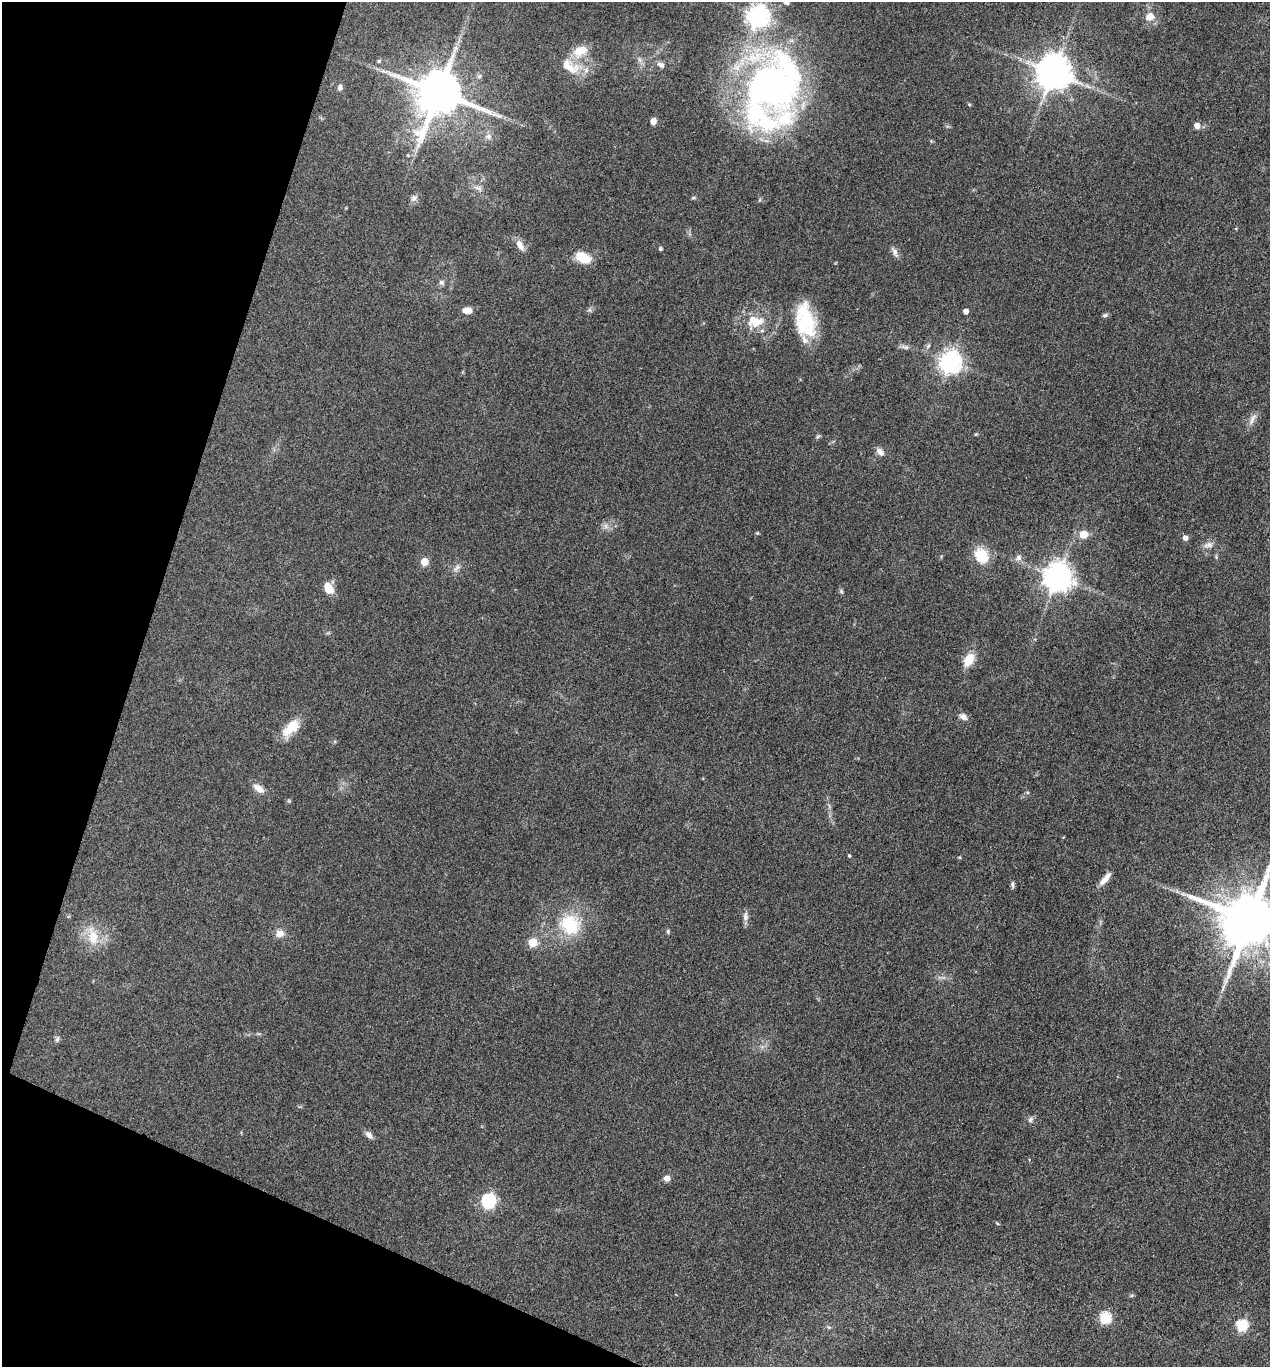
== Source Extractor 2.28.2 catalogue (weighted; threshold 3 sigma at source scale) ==
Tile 9 of 4 x 4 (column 1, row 3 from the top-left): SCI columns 268-1535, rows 1366-2730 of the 5474 x 5460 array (HDU 1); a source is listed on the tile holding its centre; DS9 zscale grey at full resolution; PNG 1272 x 1369 px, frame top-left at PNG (2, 2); no overlay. Shown black and unused: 16% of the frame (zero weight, under 3 of 4 exposures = <1% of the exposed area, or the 3 px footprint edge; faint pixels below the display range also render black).
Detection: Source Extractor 2.28.2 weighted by HDU 2 'WHT'; one run over the whole footprint, this tile lists its part. Background 0.0922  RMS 0.0059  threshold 0.0264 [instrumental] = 3 sigma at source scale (4.5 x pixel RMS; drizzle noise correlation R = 1.50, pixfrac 1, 0.05/0.05 arcsec/px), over >= 5 px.
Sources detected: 80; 1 inside a brighter object's white glare — not listed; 4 inside a brighter listed object's ellipse — not listed separately; the other 75 listed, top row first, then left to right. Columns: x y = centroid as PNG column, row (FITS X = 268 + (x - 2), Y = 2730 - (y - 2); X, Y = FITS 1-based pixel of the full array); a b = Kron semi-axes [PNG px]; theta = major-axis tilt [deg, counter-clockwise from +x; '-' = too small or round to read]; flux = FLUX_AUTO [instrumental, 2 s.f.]
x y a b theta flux
786 2 7 6 - 1.6
758 16 8 7 - 450
1150 17 13 11 28 6
580 51 20 13 29 11
379 61 5 5 - 0.89
661 65 10 7 -28 2.5
570 66 32 17 -31 14
383 71 7 4 -18 1.4
1053 73 10 10 - 1400
771 86 83 61 70 260
340 87 8 6 83 1.8
438 93 14 13 - 2900
969 104 5 4 - 0.69
653 121 7 6 - 3
1197 126 5 5 - 4.7
488 136 10 7 -12 2.5
478 188 14 6 -19 2.7
414 198 10 8 49 2.4
693 198 6 4 18 0.75
520 245 17 8 -59 4.5
660 249 4 4 - 1.1
895 252 15 6 -65 2.7
583 257 16 9 -28 15
441 282 8 6 -45 1.6
467 310 11 7 -1 4.4
590 310 7 4 -71 0.99
966 311 5 4 - 3.1
1105 315 7 5 25 1.3
755 321 23 16 -2 14
806 323 34 26 -80 31
928 346 8 5 54 1.4
905 347 12 6 -13 2.2
950 362 8 7 - 430
1252 419 19 6 64 3.5
818 436 6 5 - 0.9
880 452 12 8 -42 3
606 526 8 6 -61 2
757 533 5 4 - 0.63
1083 534 9 8 - 6.9
1185 538 5 5 - 2.6
1208 545 14 7 8 3.2
981 556 12 10 -64 21
1018 558 9 8 - 2.5
424 562 5 5 - 14
457 568 13 6 42 2.5
1057 577 9 8 - 820
328 588 13 9 -62 8.5
841 591 6 5 - 1
969 660 16 10 60 10
963 717 9 7 -26 3.1
291 728 26 12 43 12
259 788 14 8 -38 5.1
289 801 6 4 -45 0.68
849 856 4 3 - 0.73
1104 880 16 7 45 4.7
1012 885 9 4 89 1.4
745 916 13 7 -87 2.7
68 917 5 3 - 0.63
1249 920 17 14 -16 4700
570 925 28 25 -35 30
668 931 7 5 -73 0.9
280 933 11 9 13 4.3
93 936 28 14 -75 13
532 942 5 5 - 21
1223 987 11 3 79 1.7
57 1039 9 5 70 1.3
1030 1119 9 6 53 1.7
369 1135 12 7 -48 2.7
667 1178 5 5 - 5.1
488 1201 7 6 - 110
997 1223 6 3 -20 0.61
1132 1295 6 4 44 0.79
1105 1318 6 6 - 47
1242 1325 6 6 - 52
829 1327 6 4 17 0.82
Isophote crosses this tile's border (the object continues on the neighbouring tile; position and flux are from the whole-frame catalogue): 2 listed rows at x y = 786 2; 1249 920